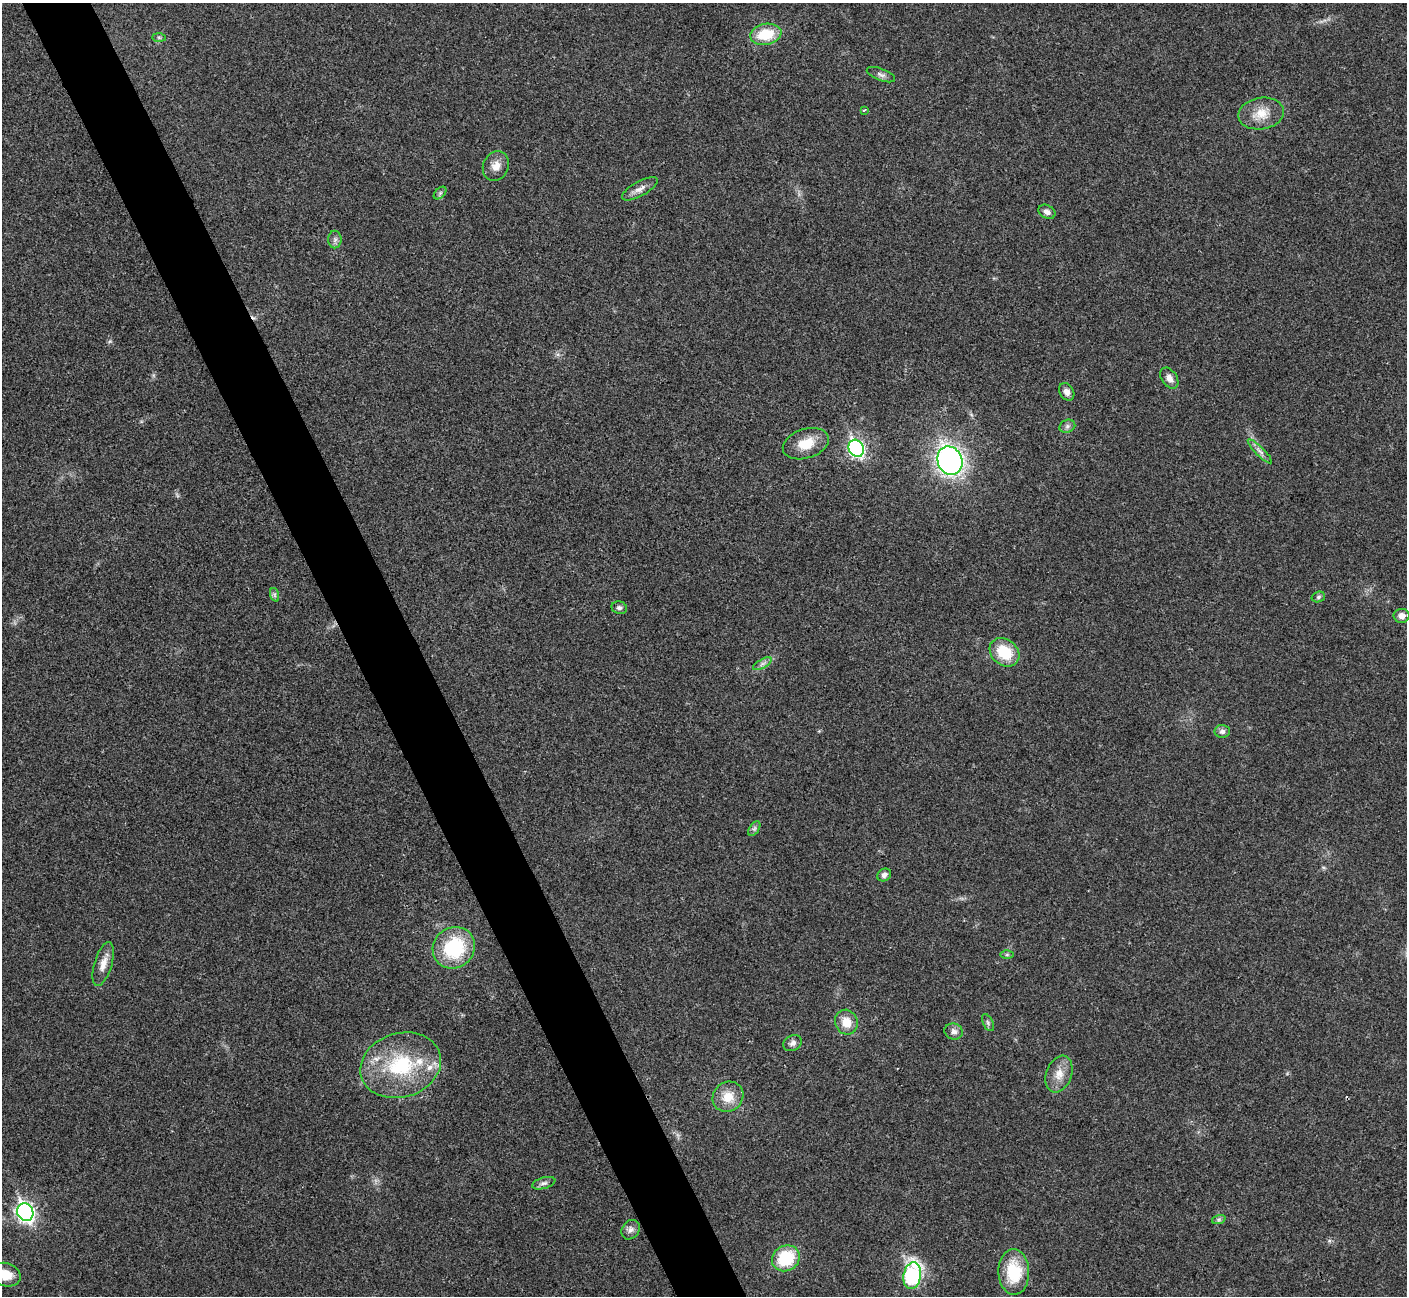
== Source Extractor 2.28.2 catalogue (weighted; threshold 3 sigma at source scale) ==
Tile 11 of 4 x 4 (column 3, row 3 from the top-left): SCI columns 2814-4218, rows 1450-2743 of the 5629 x 5617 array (HDU 1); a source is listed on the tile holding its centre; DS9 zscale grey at full resolution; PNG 1409 x 1298 px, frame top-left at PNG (2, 3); each listed source drawn as its Kron ellipse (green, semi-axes under 4 px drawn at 4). Shown black and unused: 5% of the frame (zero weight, under 3 of 4 exposures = <1% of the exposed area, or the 3 px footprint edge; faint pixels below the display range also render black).
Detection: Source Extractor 2.28.2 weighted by HDU 2 'WHT'; one run over the whole footprint, this tile lists its part. Background 0.0221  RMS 0.0053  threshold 0.0239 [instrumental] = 3 sigma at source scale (4.5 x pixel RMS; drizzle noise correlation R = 1.50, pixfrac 1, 0.05/0.05 arcsec/px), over >= 5 px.
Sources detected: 47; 1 cosmic-ray / hot-pixel residue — neither listed nor drawn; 2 inside a brighter listed object's ellipse — not listed separately; the other 44 listed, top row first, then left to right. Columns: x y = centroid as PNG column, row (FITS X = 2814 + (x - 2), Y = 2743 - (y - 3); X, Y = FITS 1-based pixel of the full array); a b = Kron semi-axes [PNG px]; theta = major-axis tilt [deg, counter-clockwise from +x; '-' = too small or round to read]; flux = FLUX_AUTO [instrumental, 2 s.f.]
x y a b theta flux
766 34 15 10 11 17
159 37 7 4 -1 0.93
881 75 15 6 -21 1.9
864 110 3 3 - 0.57
1261 114 23 16 9 10
496 166 15 12 64 5.3
640 189 20 7 29 3.8
440 193 7 4 45 1.1
1047 212 9 6 -29 2.5
335 239 9 6 90 1.8
1169 378 11 7 -56 3.5
1067 392 9 7 -58 3
1067 426 8 6 22 1.7
806 444 24 14 18 12
856 448 9 7 -63 130
1260 451 17 3 -45 2.2
950 461 15 12 -67 180
275 595 7 4 -71 1.1
1318 597 7 5 18 0.99
619 608 8 6 -16 1.6
1402 616 8 7 - 3.4
1004 652 16 12 -40 19
762 664 10 4 30 1.8
1222 731 7 6 - 1.8
754 829 8 5 58 1.2
884 875 7 6 - 2
454 948 22 20 39 37
1007 955 6 4 0 0.84
103 964 23 8 73 5.7
846 1022 13 11 -69 8.1
988 1023 9 5 -64 1.3
954 1031 9 8 - 2.5
793 1043 9 7 28 2.3
401 1065 41 32 17 44
1059 1074 19 13 70 7.2
728 1097 16 14 40 9.4
544 1183 12 5 16 1.9
25 1212 9 8 - 200
1219 1219 7 4 19 1
631 1230 10 8 53 2.5
786 1258 14 12 32 24
1014 1272 23 15 -89 22
5 1275 16 11 -15 9.4
912 1276 13 8 80 72
Isophote crosses this tile's border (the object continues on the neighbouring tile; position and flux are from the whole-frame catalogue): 1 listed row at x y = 5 1275